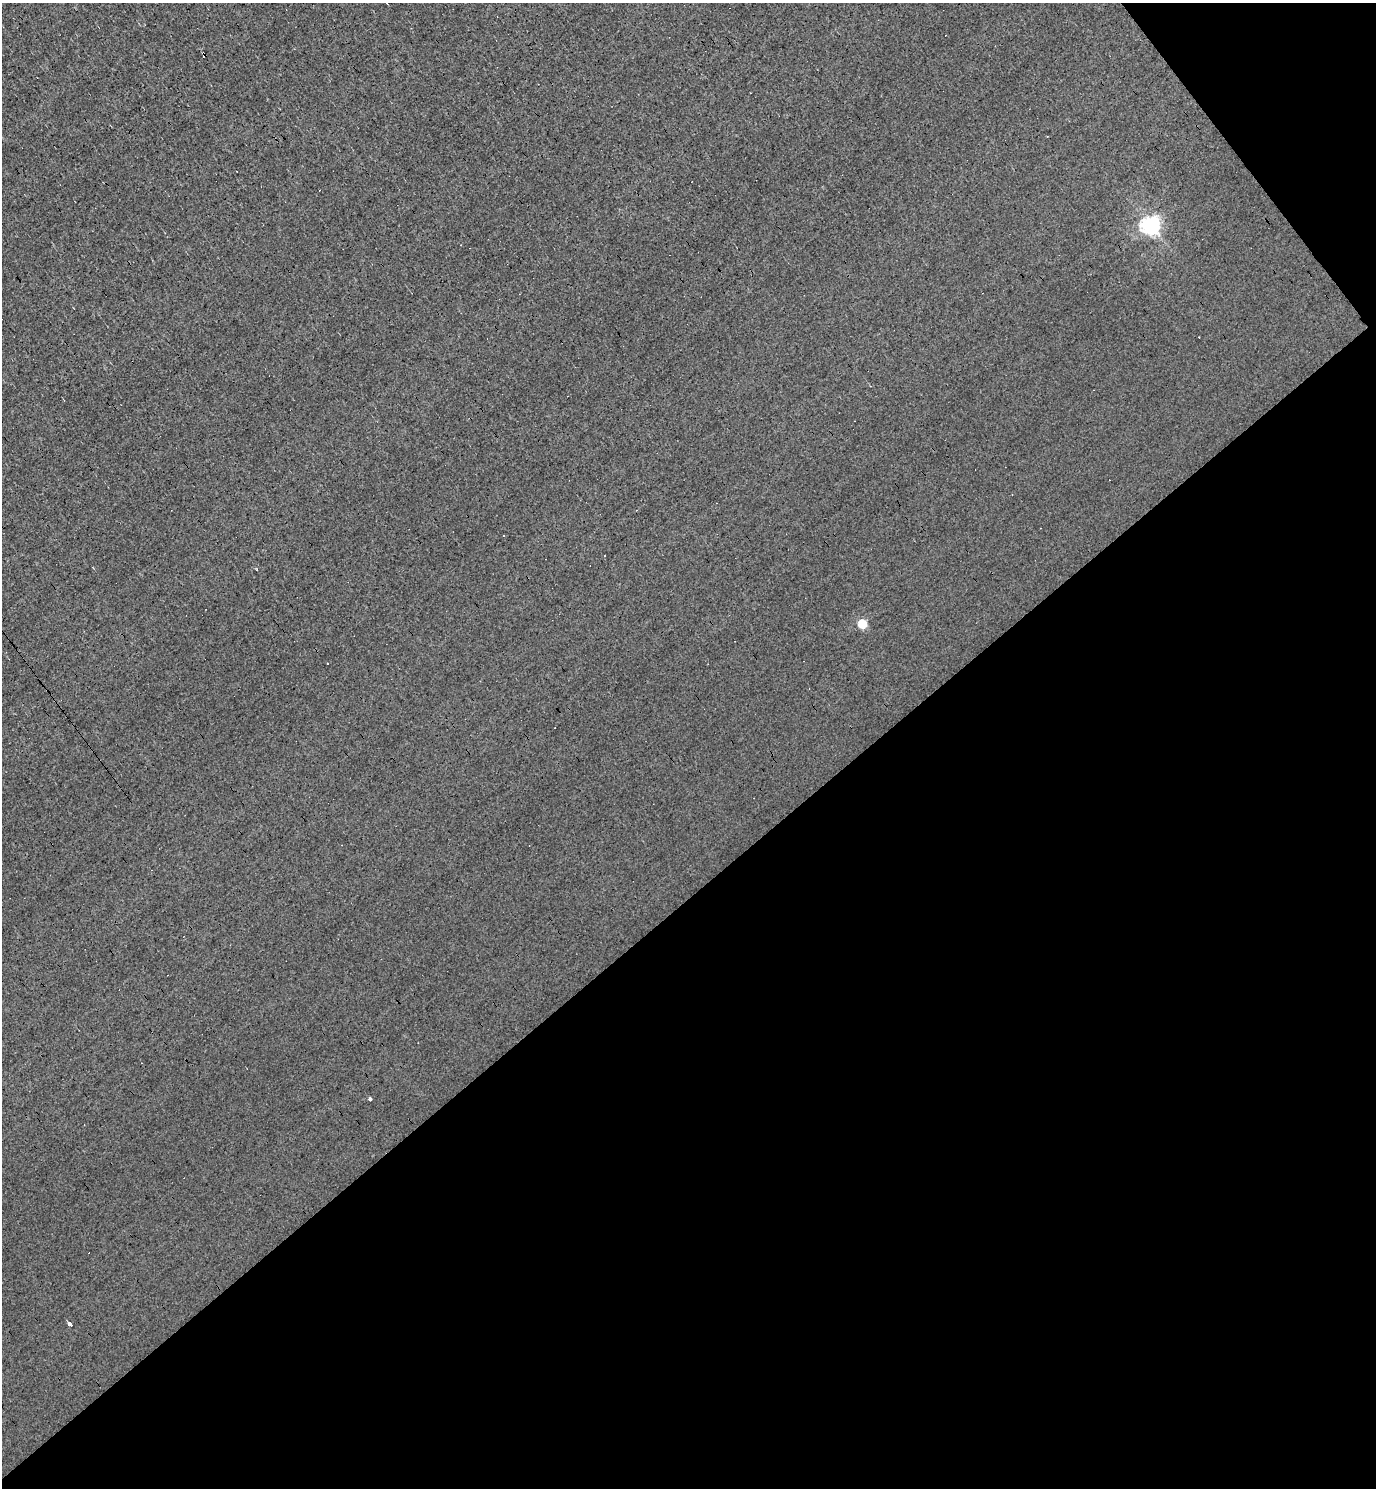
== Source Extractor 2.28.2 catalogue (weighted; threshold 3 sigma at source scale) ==
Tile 12 of 4 x 4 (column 4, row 3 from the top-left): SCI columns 4415-5788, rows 1487-2972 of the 5939 x 5945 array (HDU 1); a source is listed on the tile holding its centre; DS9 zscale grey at full resolution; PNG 1378 x 1490 px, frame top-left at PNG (2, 3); no overlay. Shown black and unused: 42% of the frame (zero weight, under 3 of 4 exposures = <1% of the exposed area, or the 3 px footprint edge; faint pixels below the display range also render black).
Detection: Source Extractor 2.28.2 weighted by HDU 2 'WHT'; one run over the whole footprint, this tile lists its part. Background -0.00744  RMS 0.058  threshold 0.262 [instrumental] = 3 sigma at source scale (4.5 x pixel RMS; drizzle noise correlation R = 1.50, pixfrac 1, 0.05/0.05 arcsec/px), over >= 5 px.
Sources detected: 9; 2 cosmic-ray / hot-pixel residue — not listed; the other 7 listed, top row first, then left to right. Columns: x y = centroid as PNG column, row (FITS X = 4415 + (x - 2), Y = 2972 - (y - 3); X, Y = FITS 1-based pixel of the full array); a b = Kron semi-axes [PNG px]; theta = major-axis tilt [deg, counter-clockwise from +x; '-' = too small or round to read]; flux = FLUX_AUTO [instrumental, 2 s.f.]
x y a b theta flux
1151 226 7 6 - 3100
504 536 3 2 - 8.5
604 556 2 2 - 4.6
862 624 5 5 - 320
328 663 3 3 - 19
370 1099 4 3 - 12
69 1324 4 3 - 200